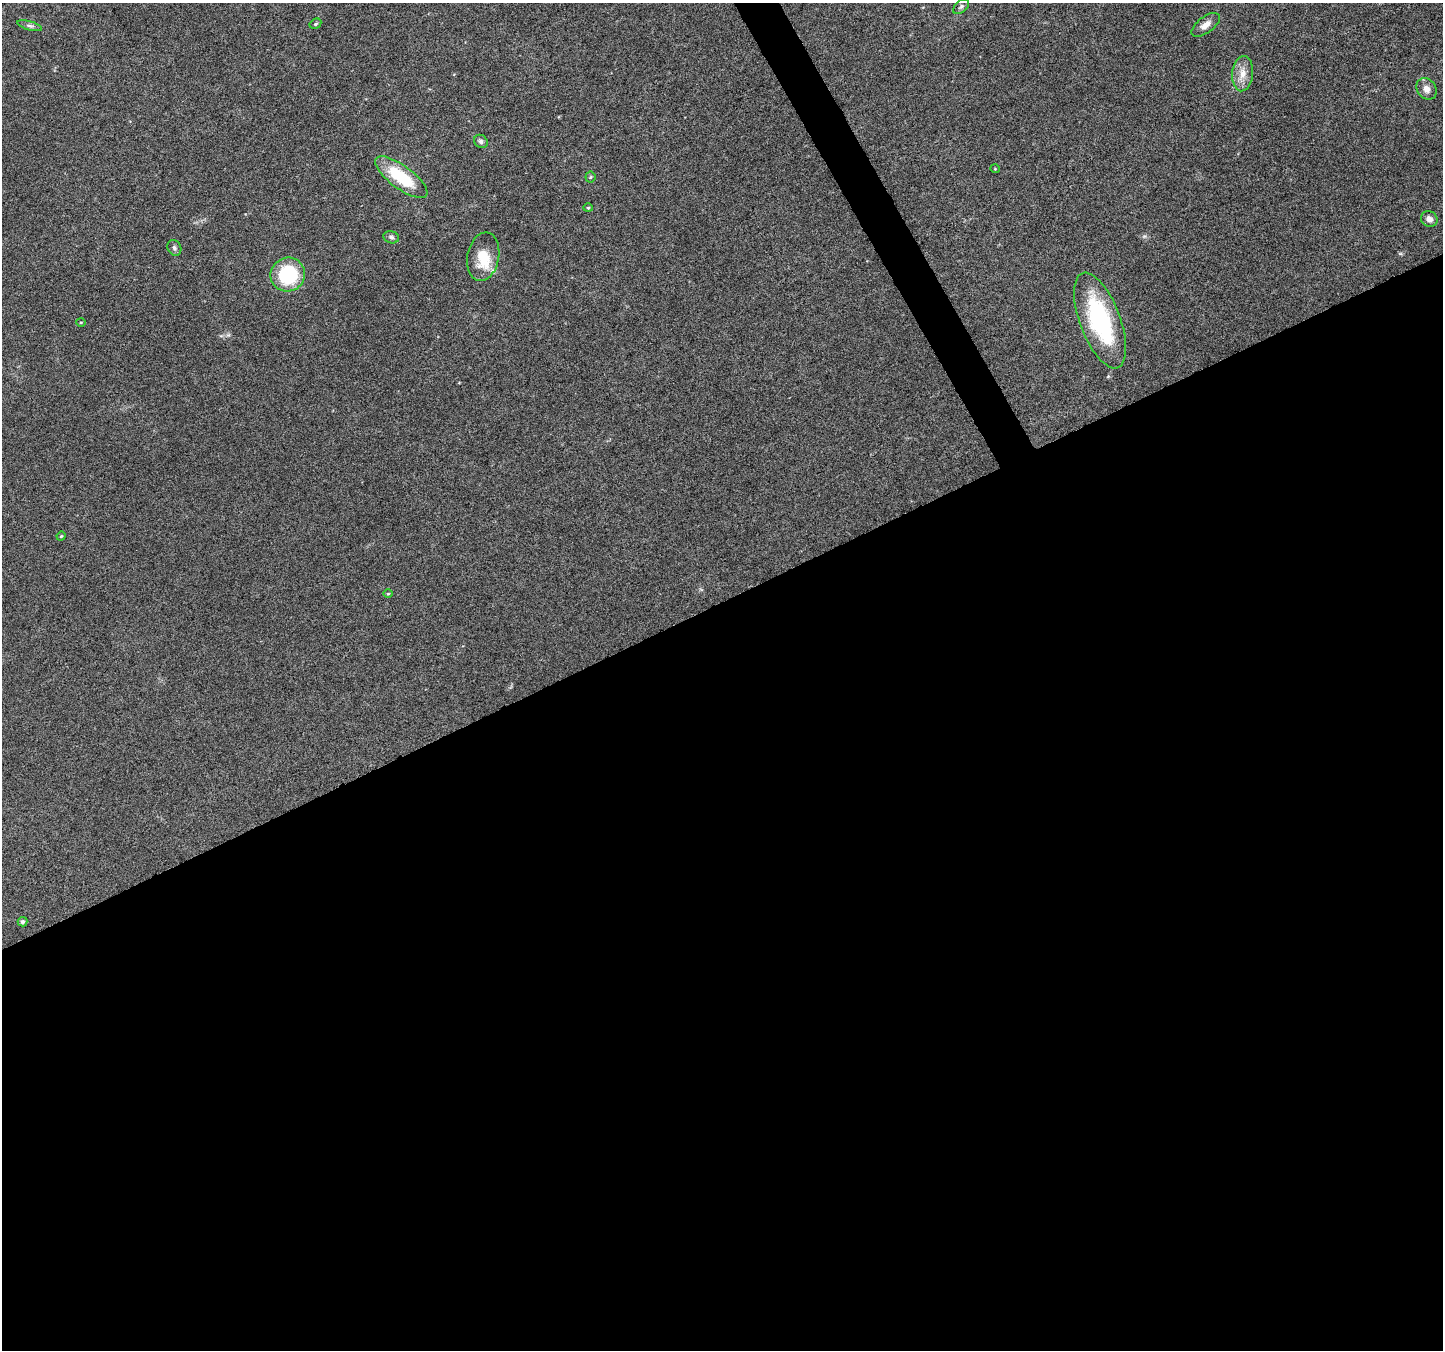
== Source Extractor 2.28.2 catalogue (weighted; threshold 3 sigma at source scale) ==
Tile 15 of 4 x 4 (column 3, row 4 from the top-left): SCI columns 2886-4326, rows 160-1507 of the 5767 x 5649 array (HDU 1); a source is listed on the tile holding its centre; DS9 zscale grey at full resolution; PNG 1445 x 1352 px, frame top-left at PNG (2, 3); each listed source drawn as its Kron ellipse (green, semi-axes under 4 px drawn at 4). Shown black and unused: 57% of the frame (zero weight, under 4 of 8 exposures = <1% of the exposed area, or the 3 px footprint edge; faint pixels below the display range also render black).
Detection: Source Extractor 2.28.2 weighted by HDU 2 'WHT'; one run over the whole footprint, this tile lists its part. Background 0.0378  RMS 0.0028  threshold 0.0113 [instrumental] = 3 sigma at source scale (4.09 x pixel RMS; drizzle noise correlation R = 1.36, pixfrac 0.8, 0.0396/0.0396 arcsec/px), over >= 5 px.
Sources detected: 23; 2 inside a brighter listed object's ellipse — not listed separately; the other 21 listed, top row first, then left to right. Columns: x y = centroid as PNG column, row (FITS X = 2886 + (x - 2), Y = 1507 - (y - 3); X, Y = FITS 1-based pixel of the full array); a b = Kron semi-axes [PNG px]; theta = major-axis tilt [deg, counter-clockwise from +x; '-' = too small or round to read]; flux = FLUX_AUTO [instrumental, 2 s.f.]
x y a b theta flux
961 7 9 5 43 0.64
315 24 6 5 - 0.46
1206 25 16 8 37 1.9
30 26 13 4 -15 0.7
1243 74 17 10 84 3
1426 89 11 9 -48 1.8
481 141 7 6 - 0.71
995 169 5 3 - 0.2
401 177 31 11 -36 13
590 177 5 5 - 0.33
588 208 4 4 - 0.28
1429 219 8 7 - 1.3
391 237 8 6 -17 0.62
174 248 8 6 -62 0.69
483 257 24 16 80 5.9
288 275 17 17 - 17
1100 320 50 20 -69 30
81 322 5 3 - 0.26
61 536 4 4 - 0.26
388 594 5 3 - 0.23
22 922 5 4 - 0.66